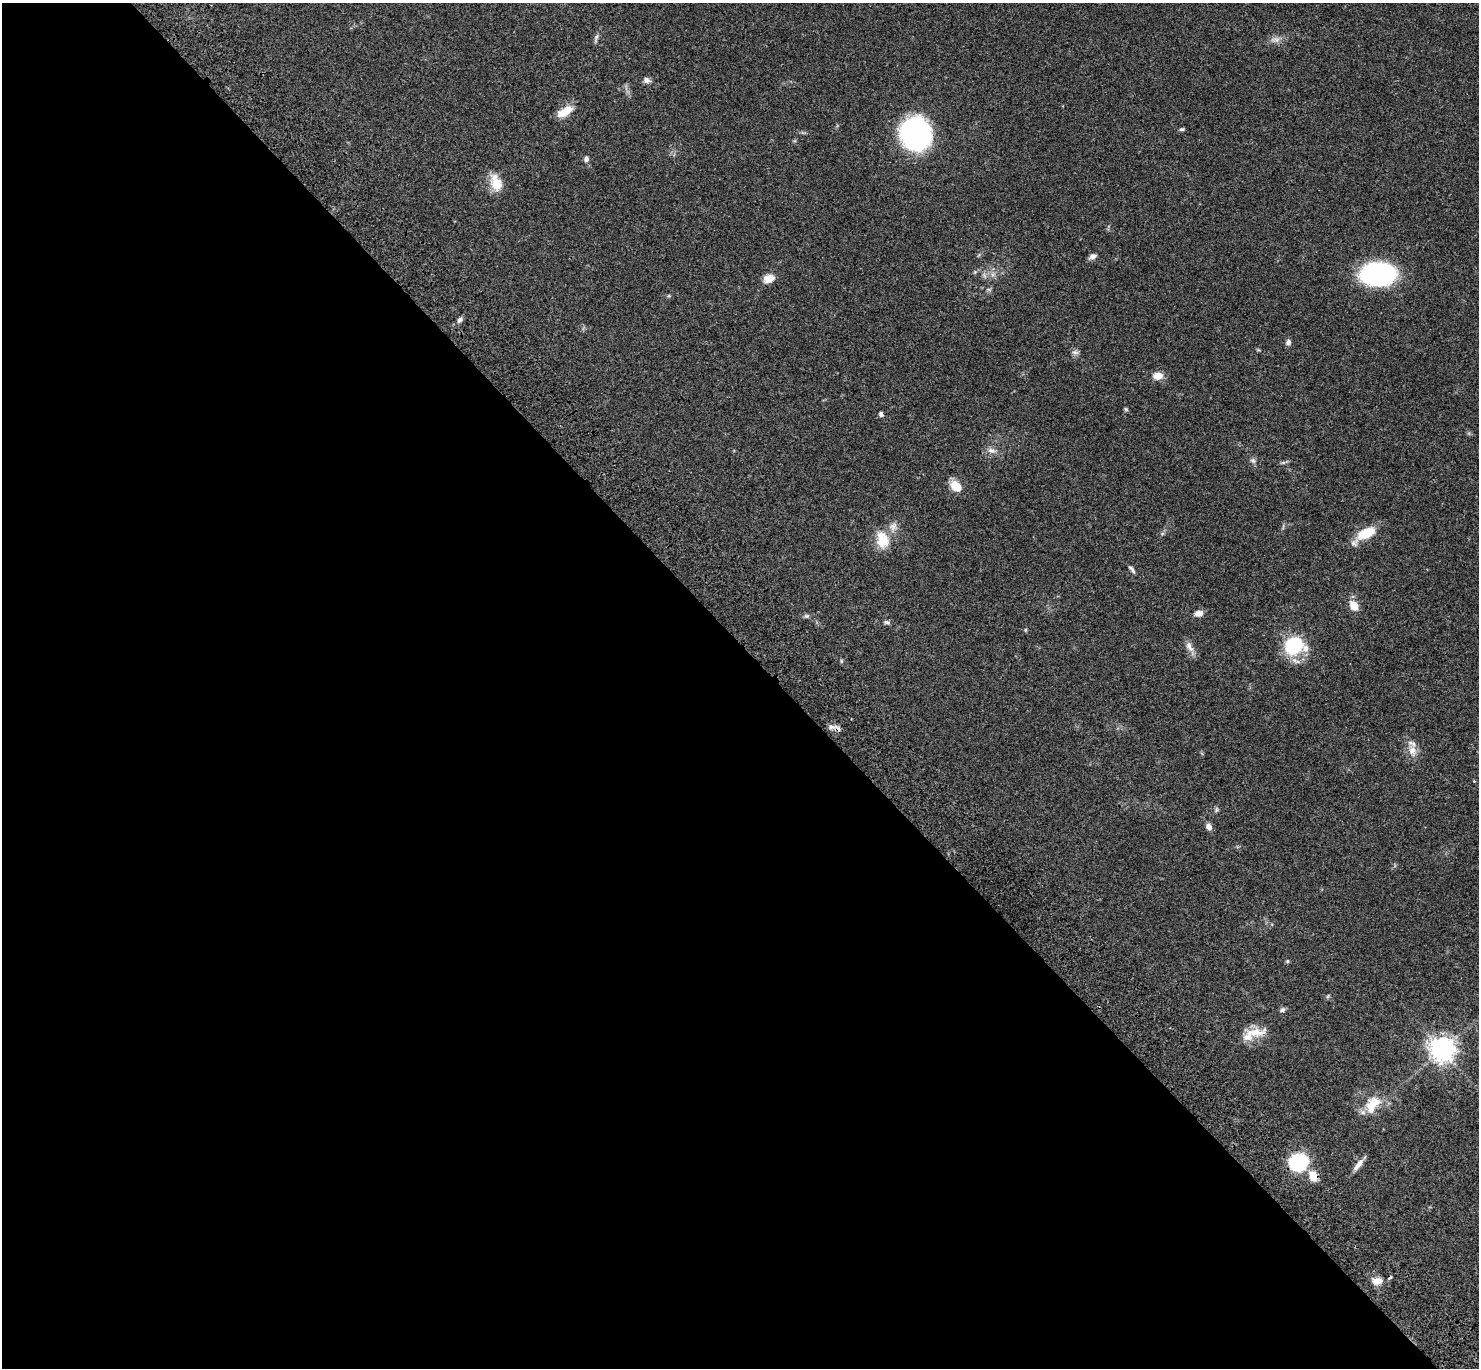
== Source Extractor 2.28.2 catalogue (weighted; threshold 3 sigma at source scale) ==
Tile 9 of 4 x 4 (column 1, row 3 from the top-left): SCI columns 103-1579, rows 1751-3116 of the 6109 x 6091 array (HDU 1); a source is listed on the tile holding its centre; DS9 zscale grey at full resolution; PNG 1481 x 1370 px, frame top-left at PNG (2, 3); no overlay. Shown black and unused: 53% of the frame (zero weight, under 3 of 4 exposures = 6% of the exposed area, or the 3 px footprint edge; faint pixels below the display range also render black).
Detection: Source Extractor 2.28.2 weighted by HDU 2 'WHT'; one run over the whole footprint, this tile lists its part. Background 0.0461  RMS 0.0052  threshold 0.0232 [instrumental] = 3 sigma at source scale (4.5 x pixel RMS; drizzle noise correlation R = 1.50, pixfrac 1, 0.05/0.05 arcsec/px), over >= 5 px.
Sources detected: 52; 1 cosmic-ray / hot-pixel residue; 1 long thin detection or spike segment (spike, bleed or trail) — not listed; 4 inside a brighter listed object's ellipse — not listed separately; the other 46 listed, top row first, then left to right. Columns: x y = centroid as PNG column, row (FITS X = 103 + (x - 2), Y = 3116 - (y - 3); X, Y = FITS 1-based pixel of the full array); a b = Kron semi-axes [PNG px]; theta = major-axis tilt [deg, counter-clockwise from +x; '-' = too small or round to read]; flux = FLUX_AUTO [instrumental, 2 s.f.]
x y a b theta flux
596 38 12 4 80 1.3
1275 39 14 6 10 2.7
646 80 8 7 - 1.8
565 111 17 8 31 8.4
1182 129 6 4 13 0.76
916 134 26 24 -75 110
586 159 7 6 - 1.4
496 183 19 12 -69 9.5
1092 256 10 6 24 1.7
1378 274 27 17 -1 88
769 279 14 9 16 4.3
669 296 6 3 -17 0.56
460 320 8 6 54 1.5
1288 342 8 6 70 1.5
1075 352 10 5 -13 1.4
1158 376 11 8 5 4.8
1126 409 6 5 - 0.62
881 414 6 5 - 1.2
991 451 11 7 -23 2.3
1253 461 8 6 -41 1.2
1283 463 7 4 19 0.82
956 486 12 9 -48 7.7
1366 533 21 11 24 13
1162 534 6 4 19 0.69
882 540 24 15 -73 10
1132 569 12 4 -52 1.2
1354 605 10 8 -51 6.3
1199 613 10 7 15 2.8
806 616 7 5 14 1
887 622 9 5 -7 1.1
1293 645 17 15 34 30
1189 647 17 8 -62 3.2
841 661 6 4 -90 0.6
831 727 12 7 -6 2.3
1412 751 16 10 -71 4.7
1474 781 4 4 - 0.39
1216 810 8 4 90 0.82
1209 826 8 6 -65 2.5
1287 961 5 4 - 0.63
1282 1010 8 6 21 1.2
1253 1033 35 11 7 8.4
1442 1049 8 8 - 450
1371 1107 25 12 -86 8.3
1298 1162 16 13 21 40
1313 1176 9 8 - 7.8
1377 1281 13 9 8 4.1
Overlapping masked pixels (flux is a lower limit): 3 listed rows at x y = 831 727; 1298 1162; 1313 1176